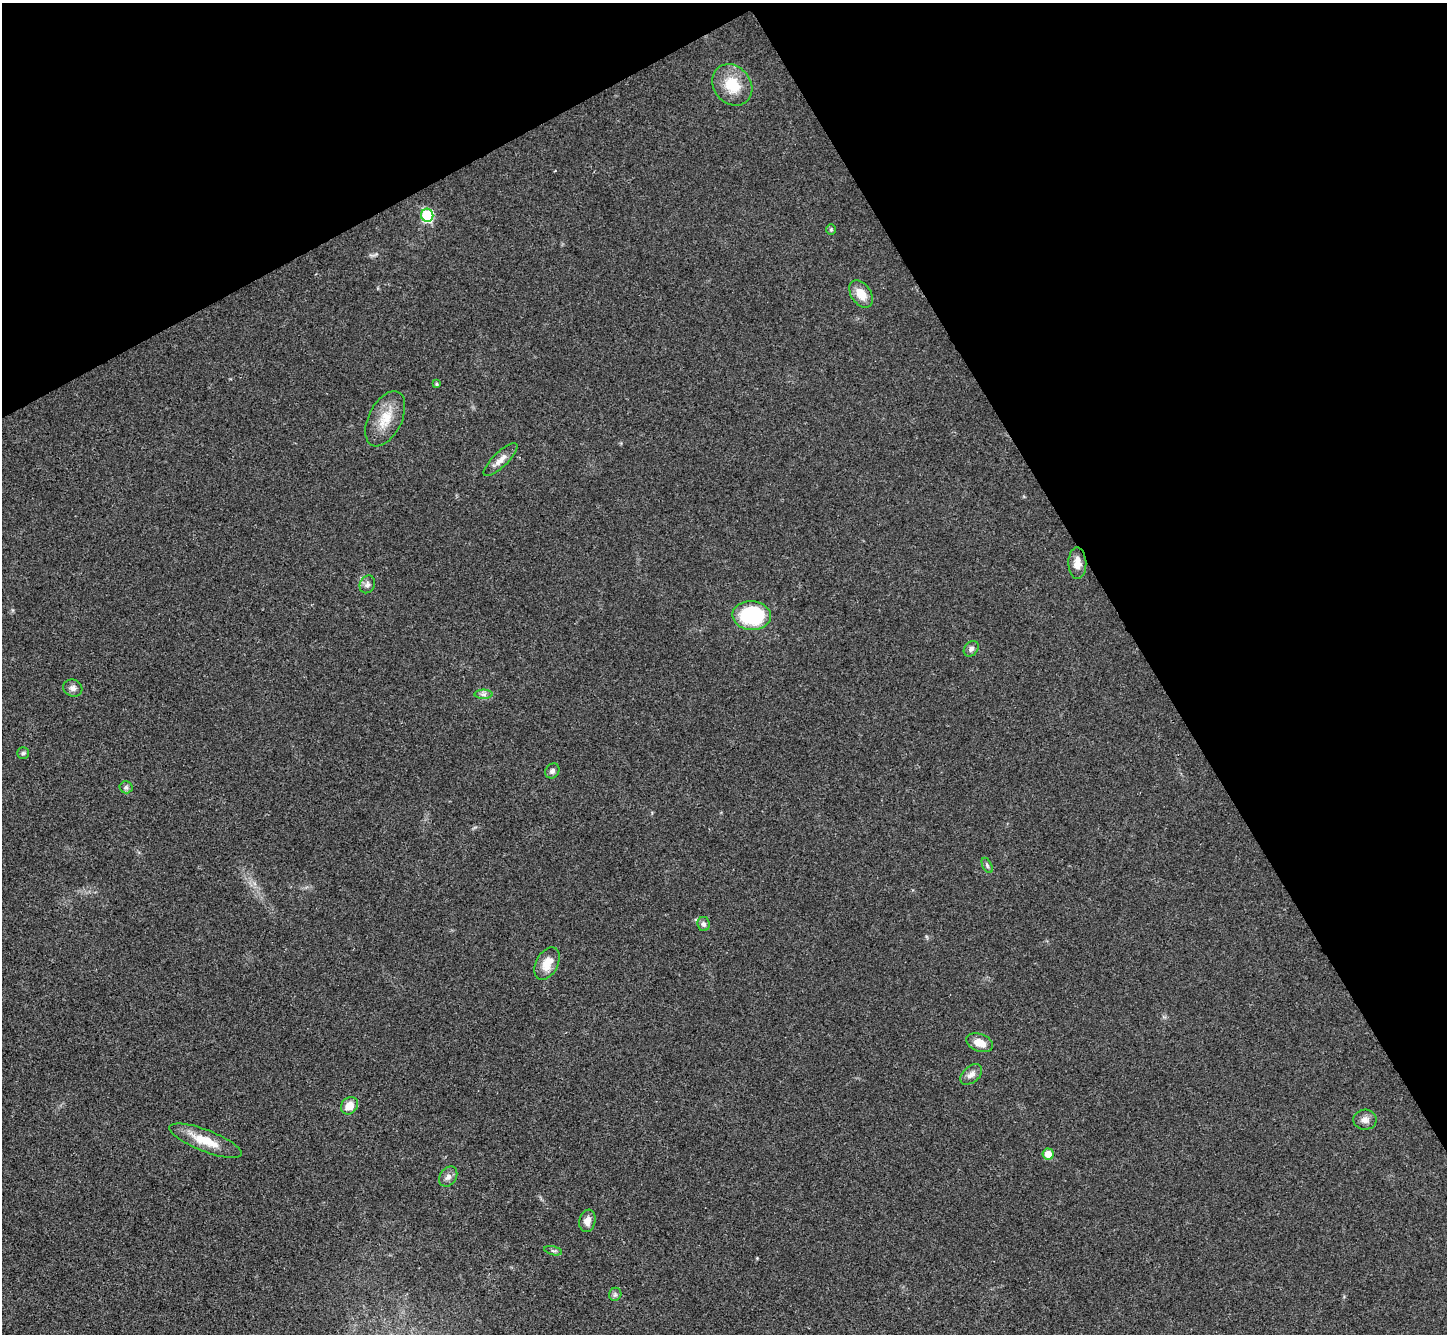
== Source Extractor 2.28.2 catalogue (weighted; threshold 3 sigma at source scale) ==
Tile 3 of 4 x 4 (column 3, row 1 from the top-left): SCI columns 2896-4340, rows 4289-5620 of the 5788 x 5779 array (HDU 1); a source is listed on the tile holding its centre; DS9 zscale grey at full resolution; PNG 1449 x 1336 px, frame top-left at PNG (2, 3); each listed source drawn as its Kron ellipse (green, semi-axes under 4 px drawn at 4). Shown black and unused: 29% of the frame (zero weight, under 3 of 4 exposures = <1% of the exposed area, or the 3 px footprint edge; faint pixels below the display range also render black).
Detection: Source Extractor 2.28.2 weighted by HDU 2 'WHT'; one run over the whole footprint, this tile lists its part. Background 0.0209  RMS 0.0039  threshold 0.0177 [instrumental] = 3 sigma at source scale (4.5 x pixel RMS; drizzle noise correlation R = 1.50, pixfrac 1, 0.05/0.05 arcsec/px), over >= 5 px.
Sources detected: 29; all 29 listed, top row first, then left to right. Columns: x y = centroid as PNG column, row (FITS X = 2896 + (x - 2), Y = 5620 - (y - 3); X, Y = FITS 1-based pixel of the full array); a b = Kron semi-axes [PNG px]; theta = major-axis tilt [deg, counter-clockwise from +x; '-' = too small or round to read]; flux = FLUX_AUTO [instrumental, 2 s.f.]
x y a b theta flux
732 85 22 18 -51 12
427 215 6 6 - 29
831 230 5 5 - 0.55
861 294 15 9 -56 5.7
437 384 4 4 - 0.54
385 419 30 16 63 9.3
501 460 22 7 44 3.2
1077 563 16 9 -89 4
367 584 9 7 65 1.4
752 615 19 14 -4 32
971 649 8 6 51 1.3
73 688 10 8 -24 1.8
484 694 9 4 0 1.2
23 753 6 5 - 0.77
552 771 8 6 52 1.3
126 787 6 6 - 0.9
987 865 8 4 -64 0.76
703 924 7 6 - 1.1
547 963 17 11 62 5.8
980 1043 14 8 -21 4.5
971 1074 12 8 42 2.3
349 1106 9 8 - 4.8
1365 1120 12 10 2 2.5
205 1141 38 11 -21 9.5
1048 1154 5 5 - 4.4
448 1177 11 8 55 1.9
587 1221 11 8 79 2.8
553 1251 9 3 -13 0.65
615 1294 7 6 - 0.9